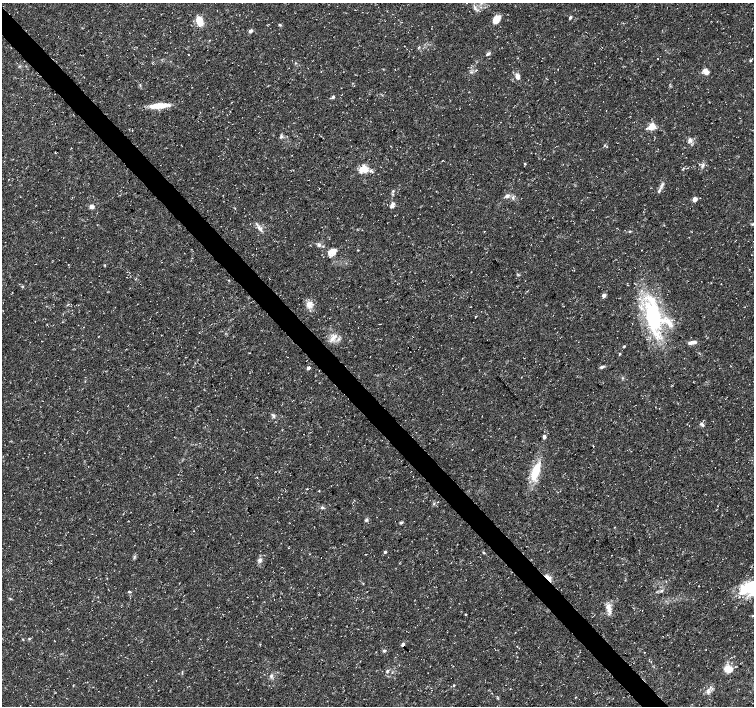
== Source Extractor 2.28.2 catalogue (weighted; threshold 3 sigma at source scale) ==
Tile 11 of 4 x 4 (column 3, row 3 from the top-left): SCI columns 3012-4514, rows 1619-3025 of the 6018 x 5987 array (HDU 1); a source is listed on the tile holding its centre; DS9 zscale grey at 2 x 2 block average (1 PNG px = mean of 2 x 2 image px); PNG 756 x 708 px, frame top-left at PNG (2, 3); no overlay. Shown black and unused: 4% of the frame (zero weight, under 3 of 5 exposures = <1% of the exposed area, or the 3 px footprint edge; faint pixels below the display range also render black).
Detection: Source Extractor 2.28.2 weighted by HDU 2 'WHT'; one run over the whole footprint, this tile lists its part. Background 0.0226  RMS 0.0035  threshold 0.0157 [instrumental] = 3 sigma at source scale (4.5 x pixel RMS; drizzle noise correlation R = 1.50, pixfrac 1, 0.0396/0.0396 arcsec/px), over >= 5 px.
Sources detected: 93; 1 inside a brighter object's white glare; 1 cosmic-ray / hot-pixel residue — not listed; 7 inside a brighter listed object's ellipse — not listed separately; the other 84 listed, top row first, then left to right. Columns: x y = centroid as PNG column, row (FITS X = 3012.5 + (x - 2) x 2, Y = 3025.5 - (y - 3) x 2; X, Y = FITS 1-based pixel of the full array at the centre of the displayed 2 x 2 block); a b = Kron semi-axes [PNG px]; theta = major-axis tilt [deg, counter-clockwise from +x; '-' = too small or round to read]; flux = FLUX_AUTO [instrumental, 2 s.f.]
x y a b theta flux
475 7 9 3 -68 1.9
570 17 4 3 - 1.3
496 19 8 6 46 11
199 21 9 5 -72 12
280 25 4 3 - 0.94
251 31 6 4 24 1.8
488 54 5 3 - 1.5
188 55 2 2 - 0.35
657 58 2 2 - 0.28
750 61 4 2 - 0.79
295 63 3 3 - 0.63
706 71 6 4 -39 6.7
517 76 6 4 -74 4.2
333 97 4 3 - 1.3
159 106 24 6 5 14
652 126 3 3 - 32
281 137 6 4 74 1.5
690 140 7 5 -44 2.9
604 145 3 2 - 0.57
525 164 3 3 - 0.62
703 166 5 3 - 1.4
363 169 8 6 35 11
371 171 6 4 -28 1.6
393 191 4 3 - 0.76
659 191 6 3 68 1.7
507 196 7 4 22 2.5
513 197 6 4 -89 1.7
695 199 5 5 - 3.6
393 204 7 5 86 2.8
92 207 3 3 - 5.4
260 228 8 4 -48 3.4
629 231 3 3 - 0.79
319 244 5 2 - 1.3
323 246 3 2 - 0.53
358 250 3 2 - 0.45
334 252 12 7 33 5.9
471 272 3 2 - 0.29
22 286 3 2 - 0.52
604 295 2 2 - 6.7
309 304 10 8 44 5.8
475 316 3 2 - 0.43
653 317 41 22 -78 76
333 338 15 4 40 4.8
690 343 7 4 23 2.6
624 346 4 3 - 0.75
619 354 3 3 - 0.73
185 357 2 2 - 0.26
602 367 5 3 - 1.9
308 368 3 3 - 3.1
622 378 3 2 - 0.63
273 415 8 3 -45 1.6
702 424 7 4 -54 1.7
689 426 2 2 - 0.26
544 436 5 3 - 2.2
593 446 4 2 - 0.41
536 471 20 7 71 26
319 491 3 2 - 0.42
434 504 5 2 - 0.75
322 507 3 3 - 0.96
366 520 5 4 - 1.3
401 522 5 3 - 1.1
385 552 2 2 - 1.8
484 553 4 3 - 0.74
366 554 2 2 - 0.3
260 560 6 5 - 2.4
548 578 7 3 -49 10
666 581 2 2 - 0.31
750 588 25 17 19 35
661 591 3 3 - 1
129 592 4 3 - 0.85
10 598 3 3 - 0.6
609 611 19 4 -70 4.8
465 615 3 2 - 0.46
23 639 3 2 - 0.63
29 639 3 2 - 0.61
403 644 3 2 - 1.6
384 651 5 3 - 1.3
728 669 9 7 -3 10
387 671 5 4 - 1.4
182 673 5 2 - 0.62
271 676 5 4 - 1.8
454 685 3 3 - 0.81
708 691 8 4 86 2.7
576 697 3 2 - 0.47
Overlapping masked pixels (flux is a lower limit): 1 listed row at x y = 548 578
Isophote crosses this tile's border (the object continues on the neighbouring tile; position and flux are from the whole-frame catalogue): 1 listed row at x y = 750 588
Diffuse or blended objects may show on this block-average render without a row.